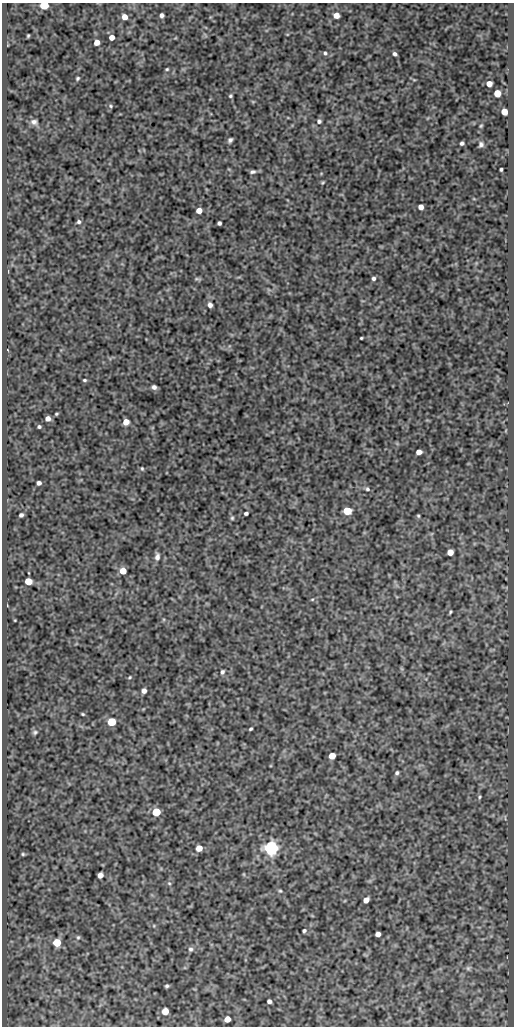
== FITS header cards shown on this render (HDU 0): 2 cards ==
NAXIS1  =                  512
NAXIS2  =                 1024

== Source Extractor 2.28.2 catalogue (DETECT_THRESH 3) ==
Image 512 x 1024 px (HDU 0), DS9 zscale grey, 1 PNG px = 1 image px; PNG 516 x 1028 px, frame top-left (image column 1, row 1024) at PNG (2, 3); no overlay
Background 431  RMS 1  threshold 3.03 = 3 sigma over >= 5 px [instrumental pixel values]
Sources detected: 84; all 84 listed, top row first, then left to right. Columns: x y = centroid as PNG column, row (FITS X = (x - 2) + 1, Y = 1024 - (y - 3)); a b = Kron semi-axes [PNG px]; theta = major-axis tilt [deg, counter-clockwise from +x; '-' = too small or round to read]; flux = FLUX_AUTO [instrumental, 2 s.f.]
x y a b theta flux
44 5 5 5 - 2700
162 15 4 4 - 200
336 15 5 5 - 600
124 17 5 4 - 500
28 36 3 2 - 73
112 37 4 4 - 480
97 42 5 4 - 520
325 53 5 4 - 110
395 54 4 3 - 170
167 69 4 3 - 76
78 78 4 4 - 90
489 84 5 5 - 610
497 93 5 5 - 1200
230 96 4 3 - 87
110 106 6 4 -24 98
504 112 5 5 - 930
319 121 6 5 - 150
34 122 9 7 -16 250
481 126 4 3 - 70
230 140 4 4 - 160
462 143 4 3 - 140
481 144 6 6 - 170
501 169 4 3 - 98
253 172 7 4 12 160
323 183 5 3 - 73
421 207 5 4 - 370
199 211 5 5 - 600
79 222 5 5 - 130
219 223 4 4 - 160
373 278 4 4 - 160
197 279 9 4 -14 110
210 305 5 4 - 270
361 338 3 3 - 66
7 350 3 2 - 45
84 380 4 3 - 88
154 387 5 4 - 220
56 414 3 3 - 74
48 418 5 4 - 360
126 422 5 5 - 660
39 427 4 3 - 110
419 452 5 4 - 420
142 468 5 3 - 77
39 483 4 4 - 230
367 489 6 5 - 130
347 511 6 5 - 2200
246 513 4 3 - 130
21 515 4 4 - 160
418 516 4 4 - 79
232 518 5 5 - 94
450 552 5 5 - 720
157 556 9 6 83 270
123 571 5 5 - 850
28 581 5 5 - 1200
312 599 5 3 - 68
450 612 4 2 - 76
15 620 3 2 - 45
222 672 6 4 70 140
130 677 4 3 - 73
144 691 4 4 - 310
83 714 4 2 - 74
111 722 5 5 - 2200
251 729 4 3 - 89
35 732 7 5 27 140
332 756 5 5 - 1000
397 773 4 4 - 120
480 797 5 4 - 89
156 812 5 5 - 2200
199 848 5 5 - 700
271 848 6 6 - 24000
23 854 4 4 - 86
100 875 5 4 - 420
169 883 5 5 - 92
280 891 5 4 - 89
366 900 5 4 - 550
304 931 4 3 - 120
378 934 4 4 - 360
78 937 6 5 - 110
57 942 5 5 - 1700
191 949 7 6 - 170
468 968 6 6 - 140
167 986 4 3 - 100
269 1001 4 4 - 210
165 1011 5 5 - 960
227 1019 5 5 - 640
At the frame edge (FLAGS 8, measured only in part): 1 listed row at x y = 44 5